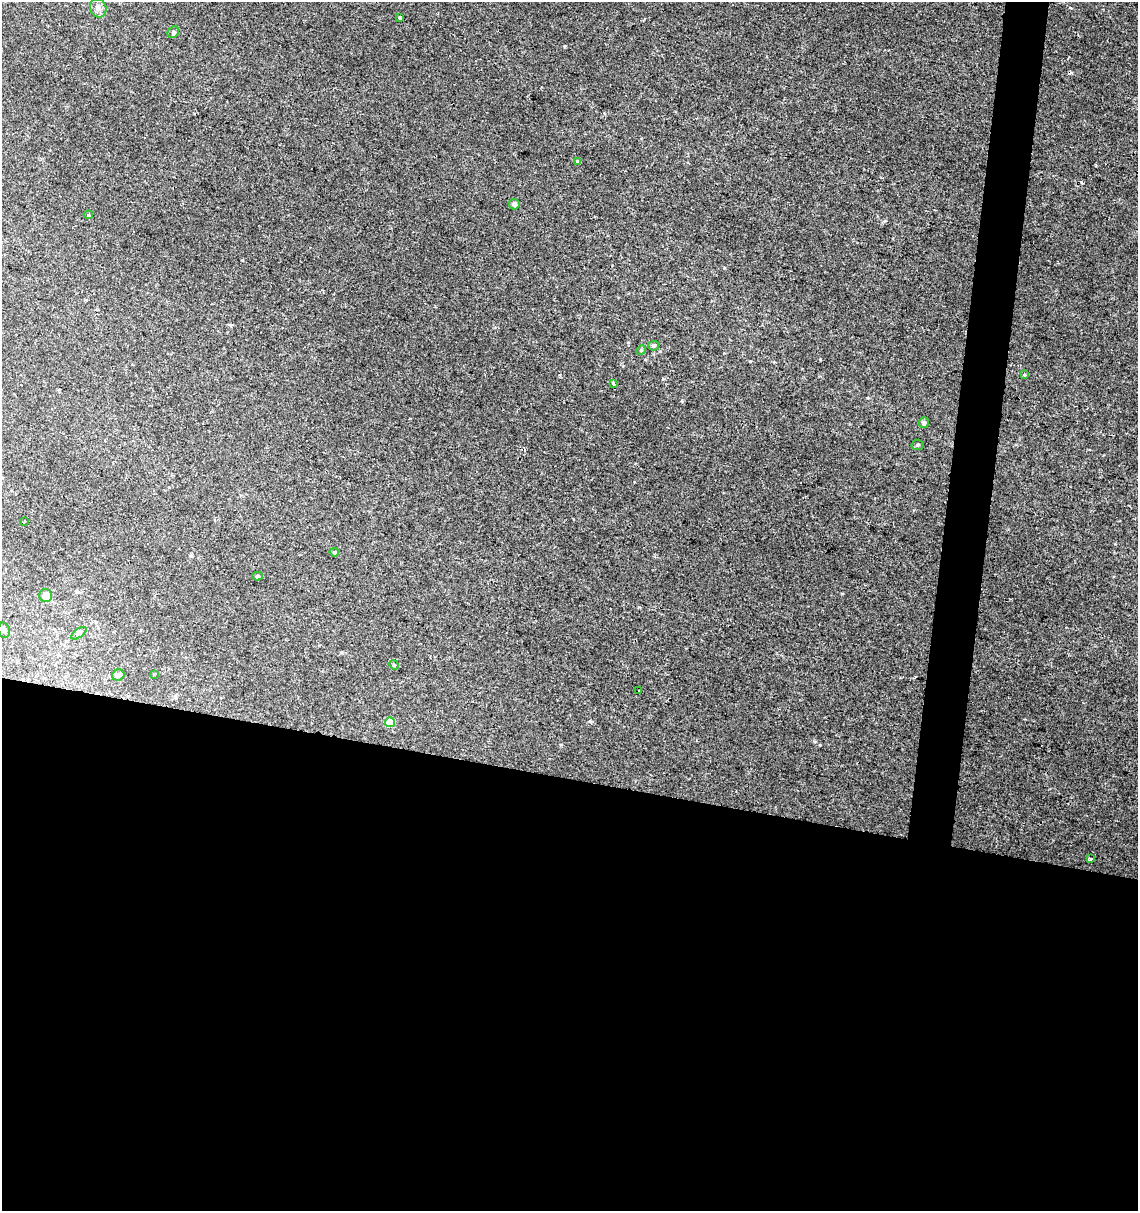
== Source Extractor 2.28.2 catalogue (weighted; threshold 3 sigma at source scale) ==
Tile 14 of 4 x 4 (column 2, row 4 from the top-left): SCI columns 1363-2498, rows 10-1218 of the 5057 x 4845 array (HDU 1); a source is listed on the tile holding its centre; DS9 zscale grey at full resolution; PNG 1140 x 1213 px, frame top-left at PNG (2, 2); each listed source drawn as its Kron ellipse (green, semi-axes under 4 px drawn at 4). Shown black and unused: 38% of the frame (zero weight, under 2 of 3 exposures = <1% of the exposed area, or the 3 px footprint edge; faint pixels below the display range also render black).
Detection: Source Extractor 2.28.2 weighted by HDU 2 'WHT'; one run over the whole footprint, this tile lists its part. Background 0.0117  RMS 0.0051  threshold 0.0231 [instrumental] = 3 sigma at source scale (4.5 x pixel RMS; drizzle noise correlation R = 1.50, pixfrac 1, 0.0396/0.0396 arcsec/px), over >= 5 px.
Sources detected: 26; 2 cosmic-ray / hot-pixel residue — neither listed nor drawn; the other 24 listed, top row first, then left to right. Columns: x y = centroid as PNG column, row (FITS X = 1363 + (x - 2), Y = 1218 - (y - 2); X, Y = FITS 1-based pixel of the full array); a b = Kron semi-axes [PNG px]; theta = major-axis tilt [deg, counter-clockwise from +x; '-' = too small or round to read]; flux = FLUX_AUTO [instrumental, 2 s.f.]
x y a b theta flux
98 8 9 8 - 2.7
400 17 3 3 - 2.6
173 32 6 5 - 0.84
577 161 4 3 - 0.63
514 204 5 5 - 1.7
88 215 4 4 - 0.73
653 346 5 5 - 1.5
641 350 5 4 - 0.56
1024 375 3 3 - 0.61
613 384 3 3 - 2
924 422 5 5 - 0.91
918 445 6 5 - 1
24 521 3 2 - 0.53
334 552 4 3 - 0.9
257 576 5 4 - 0.73
46 596 7 6 - 3.3
4 630 8 6 -74 1.4
79 633 9 4 35 1.1
394 665 5 4 - 0.52
154 674 3 2 - 1.2
118 675 6 5 - 1.3
639 690 3 3 - 0.64
390 722 5 5 - 12
1091 859 3 3 - 0.83
Isophote crosses this tile's border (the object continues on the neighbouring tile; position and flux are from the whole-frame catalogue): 1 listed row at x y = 4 630
Unlisted compact peaks at least as high as the median listed source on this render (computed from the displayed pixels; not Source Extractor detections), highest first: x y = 564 46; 590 721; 663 379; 842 594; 885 221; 814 741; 820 359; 561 745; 628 342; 242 260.